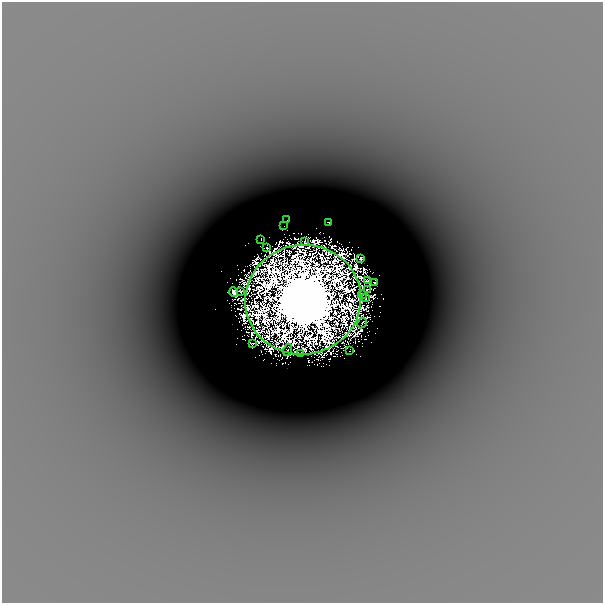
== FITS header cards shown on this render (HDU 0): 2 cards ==
NAXIS1  =                  601
NAXIS2  =                  601

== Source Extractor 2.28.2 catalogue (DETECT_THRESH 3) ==
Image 601 x 601 px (HDU 0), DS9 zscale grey, 1 PNG px = 1 image px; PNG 605 x 605 px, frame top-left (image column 1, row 601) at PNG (2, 2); each listed source drawn as its Kron ellipse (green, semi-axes under 4 px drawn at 4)
Background -1.37e-04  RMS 3.7e-05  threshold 1.12e-04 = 3 sigma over >= 5 px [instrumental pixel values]
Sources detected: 26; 6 with non-positive FLUX_AUTO (blend fragments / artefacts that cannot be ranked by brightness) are neither listed nor drawn; the other 20 listed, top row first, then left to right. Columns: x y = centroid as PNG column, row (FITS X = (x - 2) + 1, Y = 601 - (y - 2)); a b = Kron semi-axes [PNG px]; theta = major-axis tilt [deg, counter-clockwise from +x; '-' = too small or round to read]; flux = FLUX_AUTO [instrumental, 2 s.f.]
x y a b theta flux
287 220 2 2 - 0.0055
329 222 3 2 - 0.037
284 226 2 2 - 0.0047
261 239 2 2 - 0.012
305 242 3 2 - 0.019
267 248 3 3 - 0.05
361 258 3 3 - 0.012
367 281 4 2 - 0.039
374 282 2 2 - 0.023
368 290 3 3 - 0.026
240 291 3 2 - 0.031
234 292 5 3 - 0.17
362 295 4 2 - 0.033
365 297 3 3 - 0.0093
303 300 58 55 8 140
362 323 5 2 - 0.018
252 343 3 2 - 0.0078
288 350 6 2 74 0.019
349 351 2 2 - 0.014
301 354 3 2 - 0.012
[6 non-positive-flux detections neither listed nor drawn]